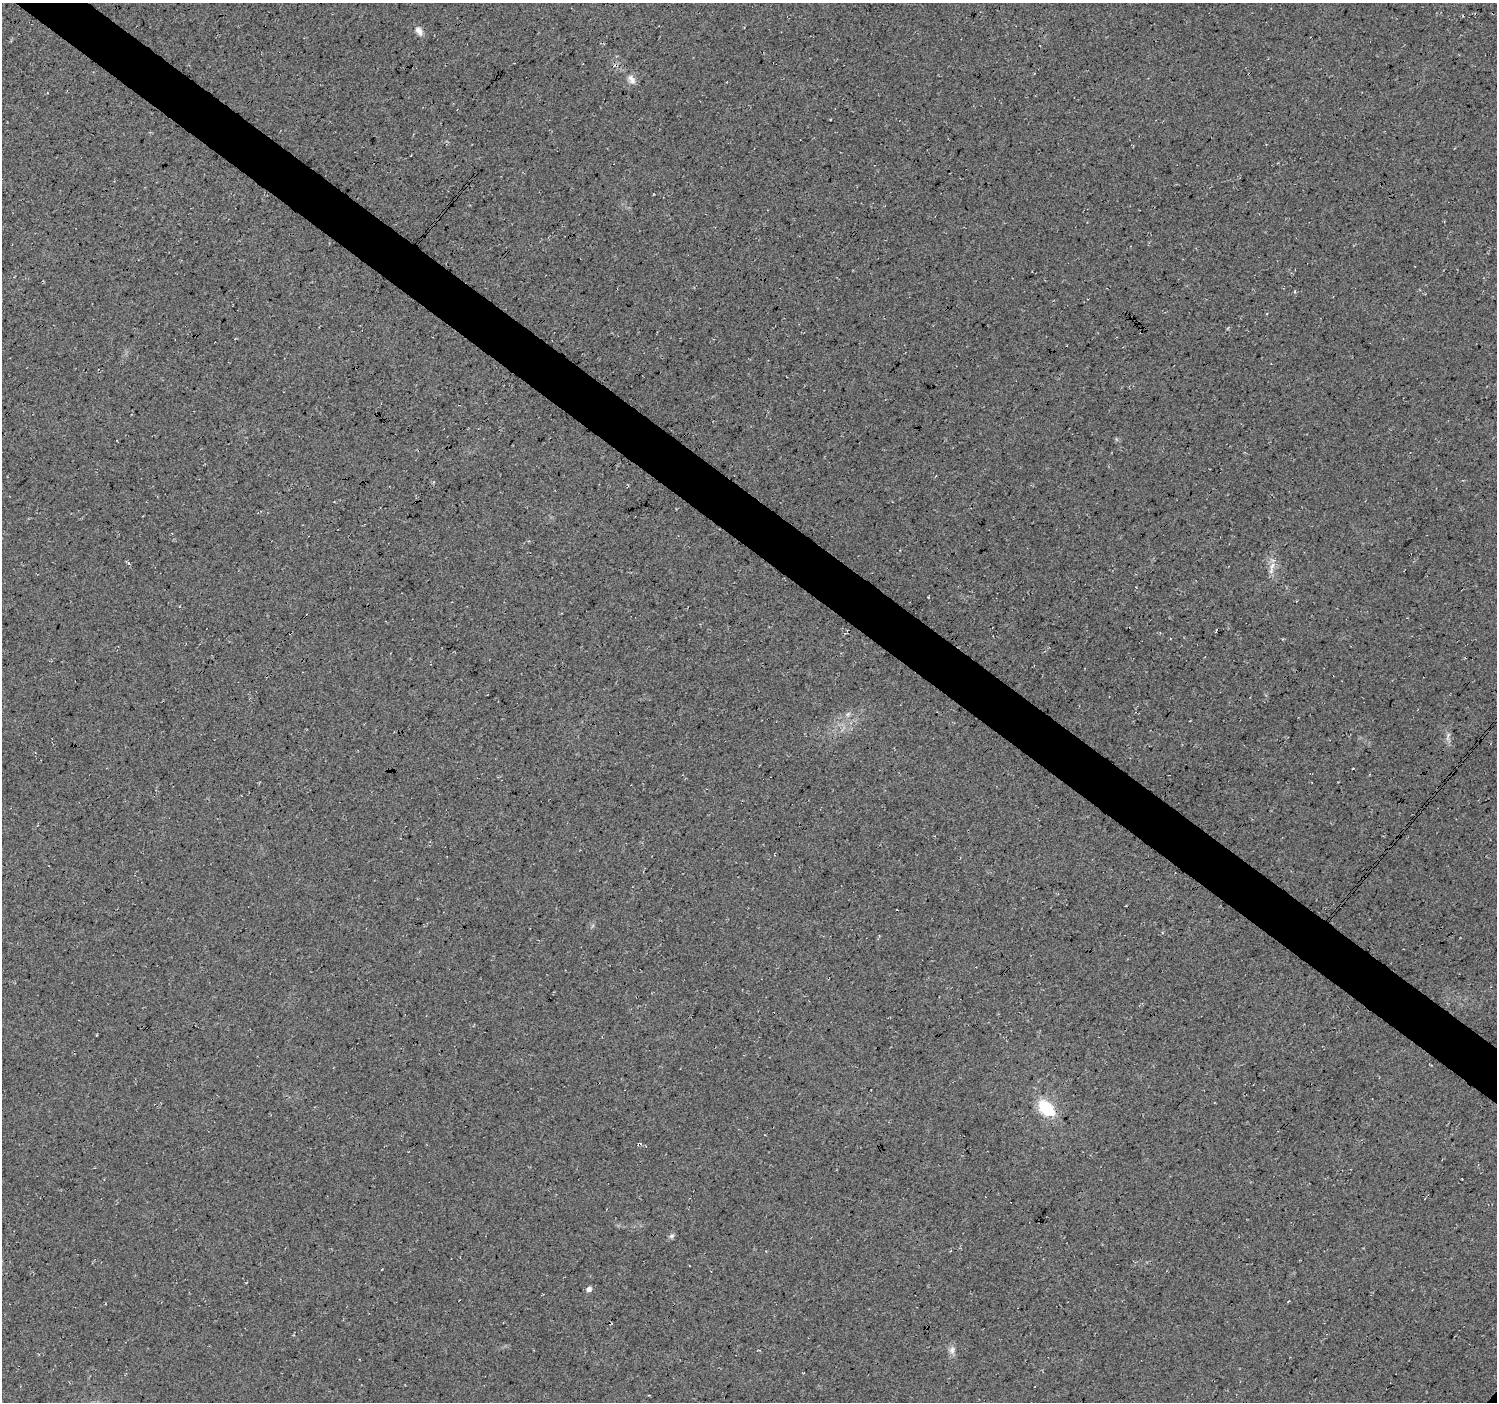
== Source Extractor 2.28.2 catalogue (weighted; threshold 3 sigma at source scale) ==
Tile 11 of 4 x 4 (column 3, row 3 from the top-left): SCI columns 2990-4484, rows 1575-2974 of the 5985 x 6016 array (HDU 1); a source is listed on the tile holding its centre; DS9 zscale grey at full resolution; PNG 1499 x 1404 px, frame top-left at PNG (2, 3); no overlay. Shown black and unused: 4% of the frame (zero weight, under 3 of 4 exposures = <1% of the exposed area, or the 3 px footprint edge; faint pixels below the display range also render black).
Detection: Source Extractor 2.28.2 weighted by HDU 2 'WHT'; one run over the whole footprint, this tile lists its part. Background 0.05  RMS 0.0084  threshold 0.0379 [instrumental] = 3 sigma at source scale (4.5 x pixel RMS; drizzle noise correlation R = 1.50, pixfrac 1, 0.0396/0.0396 arcsec/px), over >= 5 px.
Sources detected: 12; all 12 listed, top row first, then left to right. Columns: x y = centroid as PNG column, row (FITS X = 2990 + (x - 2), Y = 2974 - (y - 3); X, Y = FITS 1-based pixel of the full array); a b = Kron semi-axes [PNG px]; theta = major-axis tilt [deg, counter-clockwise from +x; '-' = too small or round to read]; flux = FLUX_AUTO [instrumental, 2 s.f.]
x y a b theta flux
419 31 12 7 -60 4.7
632 79 15 8 -55 4.9
1294 292 5 4 - 1.2
128 563 5 3 - 1.1
1272 566 13 6 63 4.8
848 714 7 4 45 1.9
1448 735 7 4 71 1.7
1046 1108 19 12 -45 34
640 1143 6 2 -21 0.96
672 1236 8 5 27 2
589 1289 6 5 - 3.8
952 1350 11 7 89 4